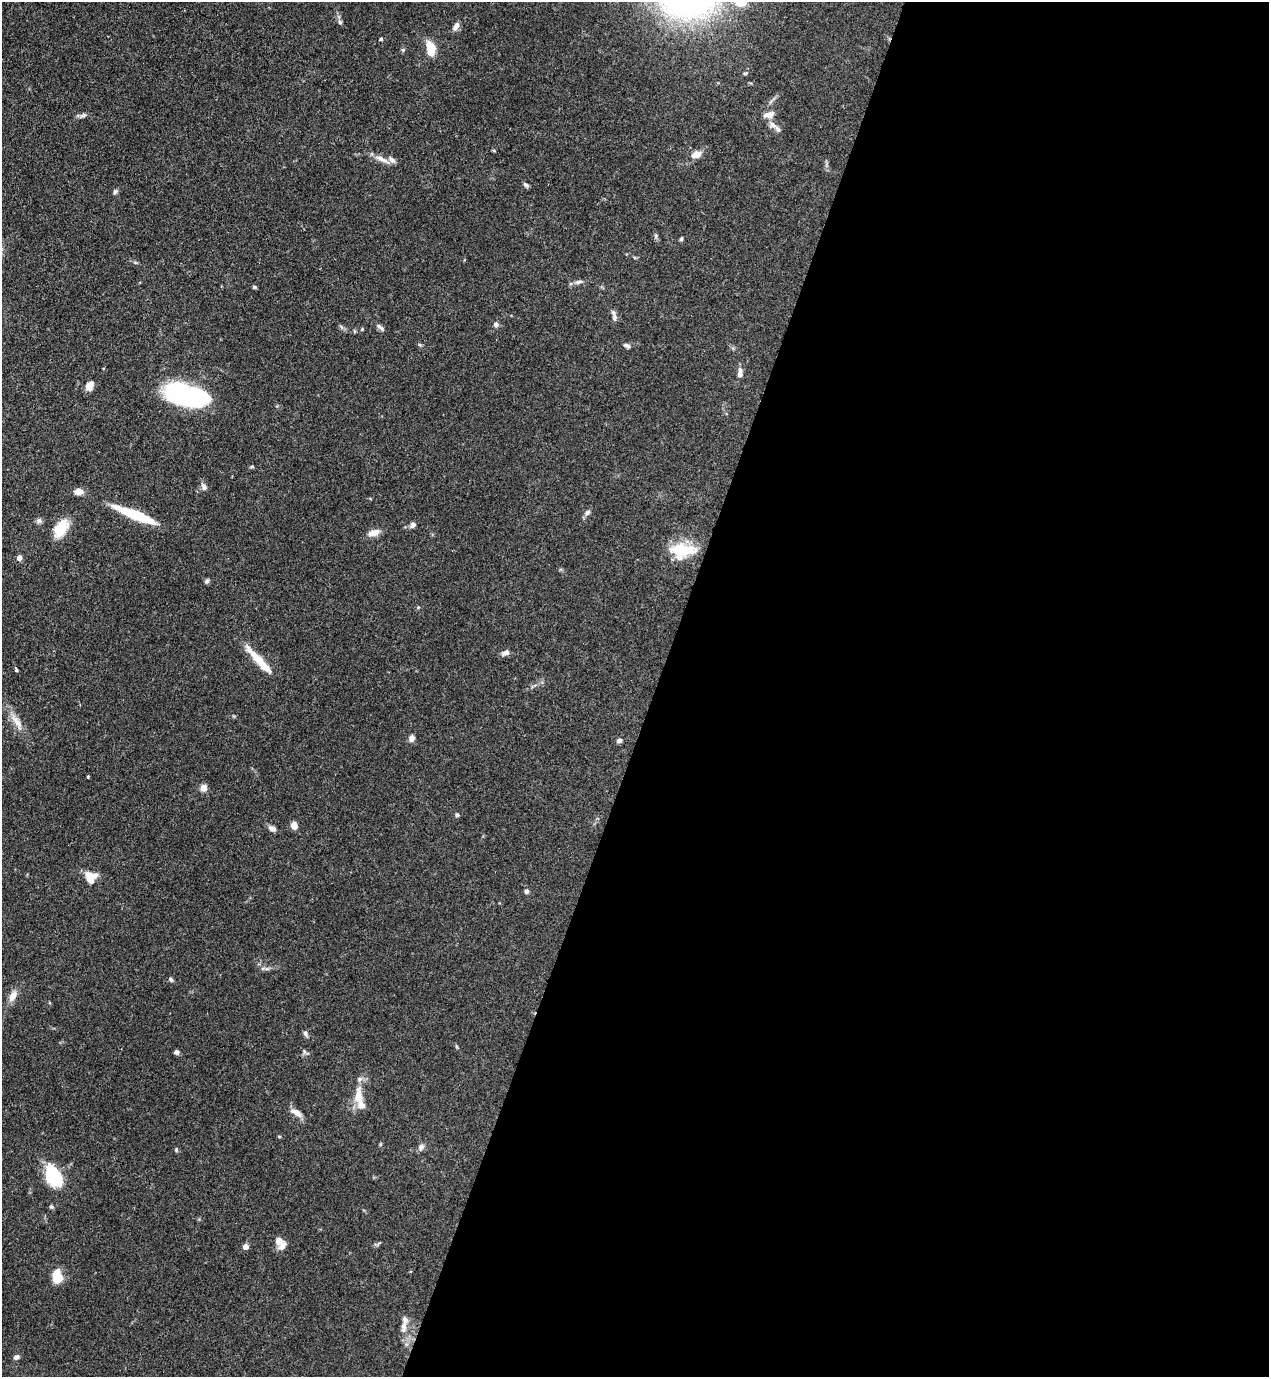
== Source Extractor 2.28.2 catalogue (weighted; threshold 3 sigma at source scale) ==
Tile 12 of 4 x 4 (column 4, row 3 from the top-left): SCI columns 4023-5289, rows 1419-2793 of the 5649 x 5585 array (HDU 1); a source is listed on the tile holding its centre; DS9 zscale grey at full resolution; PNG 1271 x 1379 px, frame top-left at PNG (2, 2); no overlay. Shown black and unused: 48% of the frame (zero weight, under 3 of 4 exposures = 7% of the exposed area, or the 3 px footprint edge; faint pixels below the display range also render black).
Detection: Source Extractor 2.28.2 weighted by HDU 2 'WHT'; one run over the whole footprint, this tile lists its part. Background 0.077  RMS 0.0036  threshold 0.0161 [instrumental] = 3 sigma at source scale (4.5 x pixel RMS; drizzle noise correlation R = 1.50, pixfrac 1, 0.05/0.05 arcsec/px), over >= 5 px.
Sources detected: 78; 3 inside a brighter object's white glare — not listed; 7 inside a brighter listed object's ellipse — not listed separately; the other 68 listed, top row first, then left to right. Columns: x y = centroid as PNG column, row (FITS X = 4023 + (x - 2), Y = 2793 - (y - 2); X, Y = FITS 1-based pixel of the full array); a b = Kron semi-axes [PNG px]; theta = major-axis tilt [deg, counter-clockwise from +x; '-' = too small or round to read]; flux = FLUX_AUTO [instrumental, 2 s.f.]
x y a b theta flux
340 22 7 5 -64 0.77
456 26 11 6 55 2
381 39 4 3 - 0.47
431 49 15 8 -82 8
403 50 6 4 -19 0.42
745 73 6 4 18 0.46
83 115 10 5 26 1
769 115 14 8 14 2.7
773 125 13 8 -37 2
697 154 7 5 19 4.9
382 159 24 6 -23 2.7
526 185 8 5 -35 0.77
115 191 7 6 - 0.81
656 236 6 5 - 0.61
681 239 5 4 - 0.56
578 282 11 5 13 1.3
254 287 6 4 -27 0.49
614 317 11 6 -85 1.4
496 324 5 5 - 1.6
379 326 10 6 -49 1.2
354 331 6 4 -89 0.38
627 346 9 5 -28 0.88
740 372 13 6 87 1.9
89 386 10 7 60 2.7
190 399 38 18 -19 54
252 467 6 4 18 0.45
204 487 10 6 -60 1.3
78 491 8 6 1 3.2
588 512 8 6 44 1.1
136 515 45 8 -22 20
39 521 8 7 - 1
413 525 7 5 50 1.4
61 528 21 12 58 8.4
374 533 14 8 16 3.1
683 551 28 16 3 15
19 558 5 5 - 1.9
207 581 7 5 49 0.7
418 607 5 5 - 0.43
506 653 10 6 29 1.7
263 665 24 9 -46 5.9
16 670 4 3 - 0.59
17 723 24 9 -61 4.3
412 738 7 6 - 1.8
619 740 7 6 - 0.98
88 777 3 3 - 0.44
204 788 5 4 - 7.5
457 815 5 5 - 0.59
294 826 8 7 - 2.3
272 828 9 6 -28 1.7
90 877 13 12 - 5.9
526 891 6 5 - 0.87
267 969 7 4 0 0.79
171 979 6 5 - 0.75
13 996 17 8 60 2.8
305 1033 7 6 - 1
177 1052 5 4 - 1.2
358 1097 27 12 90 6.1
296 1112 14 7 -28 2.9
279 1136 5 3 - 0.32
421 1147 9 7 61 1.3
176 1150 6 5 - 0.53
53 1176 17 10 -65 31
51 1207 5 5 - 0.63
245 1246 4 4 - 3.1
282 1246 14 9 69 2.2
58 1278 8 7 - 8.6
405 1320 15 9 -90 2.5
16 1357 7 5 29 1.1